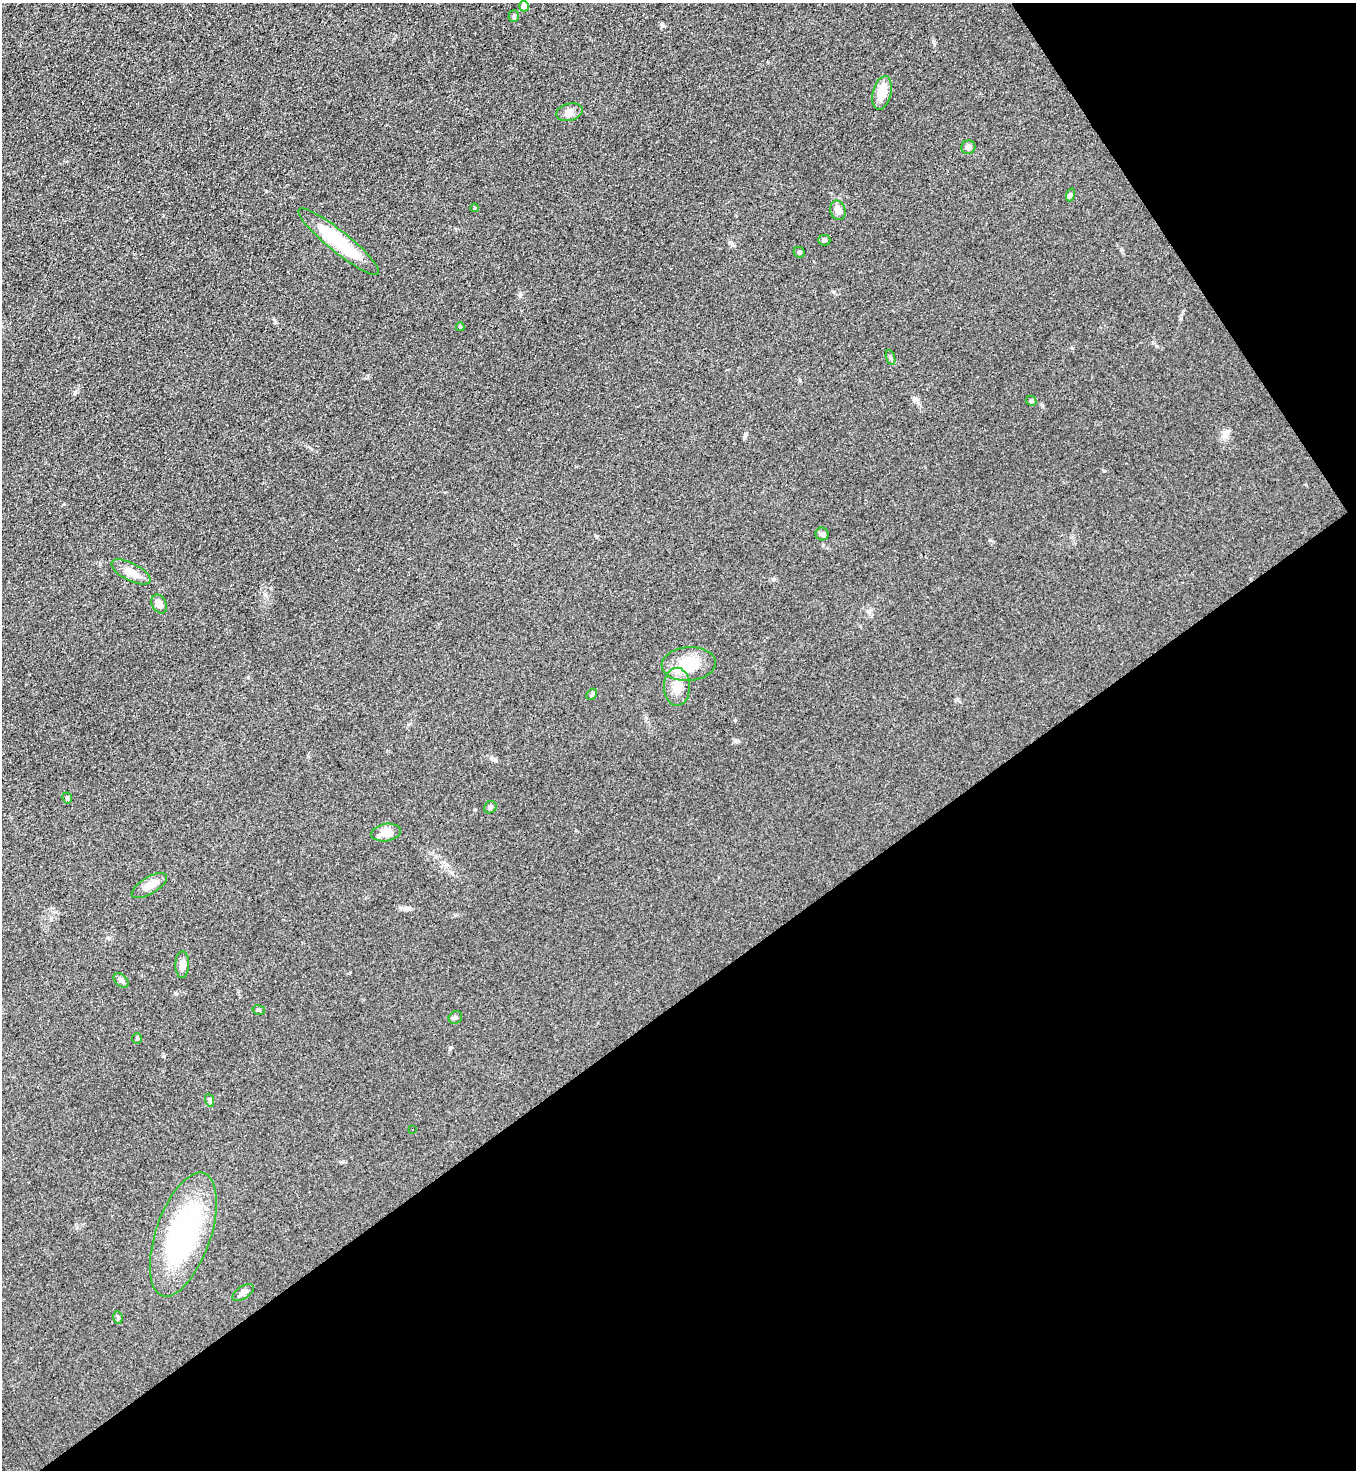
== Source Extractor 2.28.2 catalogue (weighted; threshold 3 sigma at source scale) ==
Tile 12 of 4 x 4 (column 4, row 3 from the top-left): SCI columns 4380-5733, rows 1493-2960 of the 5908 x 5918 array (HDU 1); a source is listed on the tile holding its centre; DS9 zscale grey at full resolution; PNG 1358 x 1472 px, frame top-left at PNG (2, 3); each listed source drawn as its Kron ellipse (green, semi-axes under 4 px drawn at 4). Shown black and unused: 37% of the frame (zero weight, under 3 of 4 exposures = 3% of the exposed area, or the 3 px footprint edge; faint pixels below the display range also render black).
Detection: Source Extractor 2.28.2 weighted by HDU 2 'WHT'; one run over the whole footprint, this tile lists its part. Background 0.0764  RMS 0.0072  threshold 0.0324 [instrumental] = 3 sigma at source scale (4.5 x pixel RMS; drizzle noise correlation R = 1.50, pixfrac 1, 0.05/0.05 arcsec/px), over >= 5 px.
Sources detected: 35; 1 inside a brighter object's white glare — neither listed nor drawn; the other 34 listed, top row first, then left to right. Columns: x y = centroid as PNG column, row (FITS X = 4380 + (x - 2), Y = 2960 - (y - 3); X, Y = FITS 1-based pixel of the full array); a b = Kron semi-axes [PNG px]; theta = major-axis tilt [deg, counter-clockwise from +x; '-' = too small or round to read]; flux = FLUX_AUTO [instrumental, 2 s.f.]
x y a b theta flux
524 6 5 5 - 4
514 16 5 5 - 1.2
882 93 17 9 76 13
569 112 13 8 13 4.3
968 147 7 7 - 3.1
1070 195 7 4 71 1.2
474 208 4 3 - 0.68
838 210 10 7 -74 5.5
824 240 6 5 - 1.3
339 242 51 10 -39 51
799 252 6 5 - 1.3
460 327 4 4 - 1.1
891 358 8 3 -71 1.4
1031 401 5 4 - 1.1
822 534 6 6 - 1.7
131 572 21 9 -27 7.7
159 604 10 7 -61 5
689 664 27 17 4 24
677 687 19 13 89 9.6
592 694 6 4 46 1
67 798 5 4 - 1.7
490 807 7 5 47 1.4
386 833 15 8 9 8.8
149 886 20 8 31 7.6
182 965 13 7 89 4.4
121 980 9 5 -40 2.1
259 1010 6 4 -14 1.1
455 1018 7 6 - 1.7
137 1038 5 4 - 0.96
209 1100 7 4 -70 1.2
413 1129 3 2 - 0.56
183 1234 65 27 71 130
243 1293 12 6 34 2.8
118 1318 6 4 -79 1.1
Overlapping masked pixels (flux is a lower limit): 1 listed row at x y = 689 664
Unlisted compact peaks at least as high as the median listed source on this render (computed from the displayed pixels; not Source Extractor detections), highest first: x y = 1104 471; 736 741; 662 24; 75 392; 933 42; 1072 348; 834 292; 732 244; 773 579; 176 994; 275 322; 164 1056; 266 191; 800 380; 450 1048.